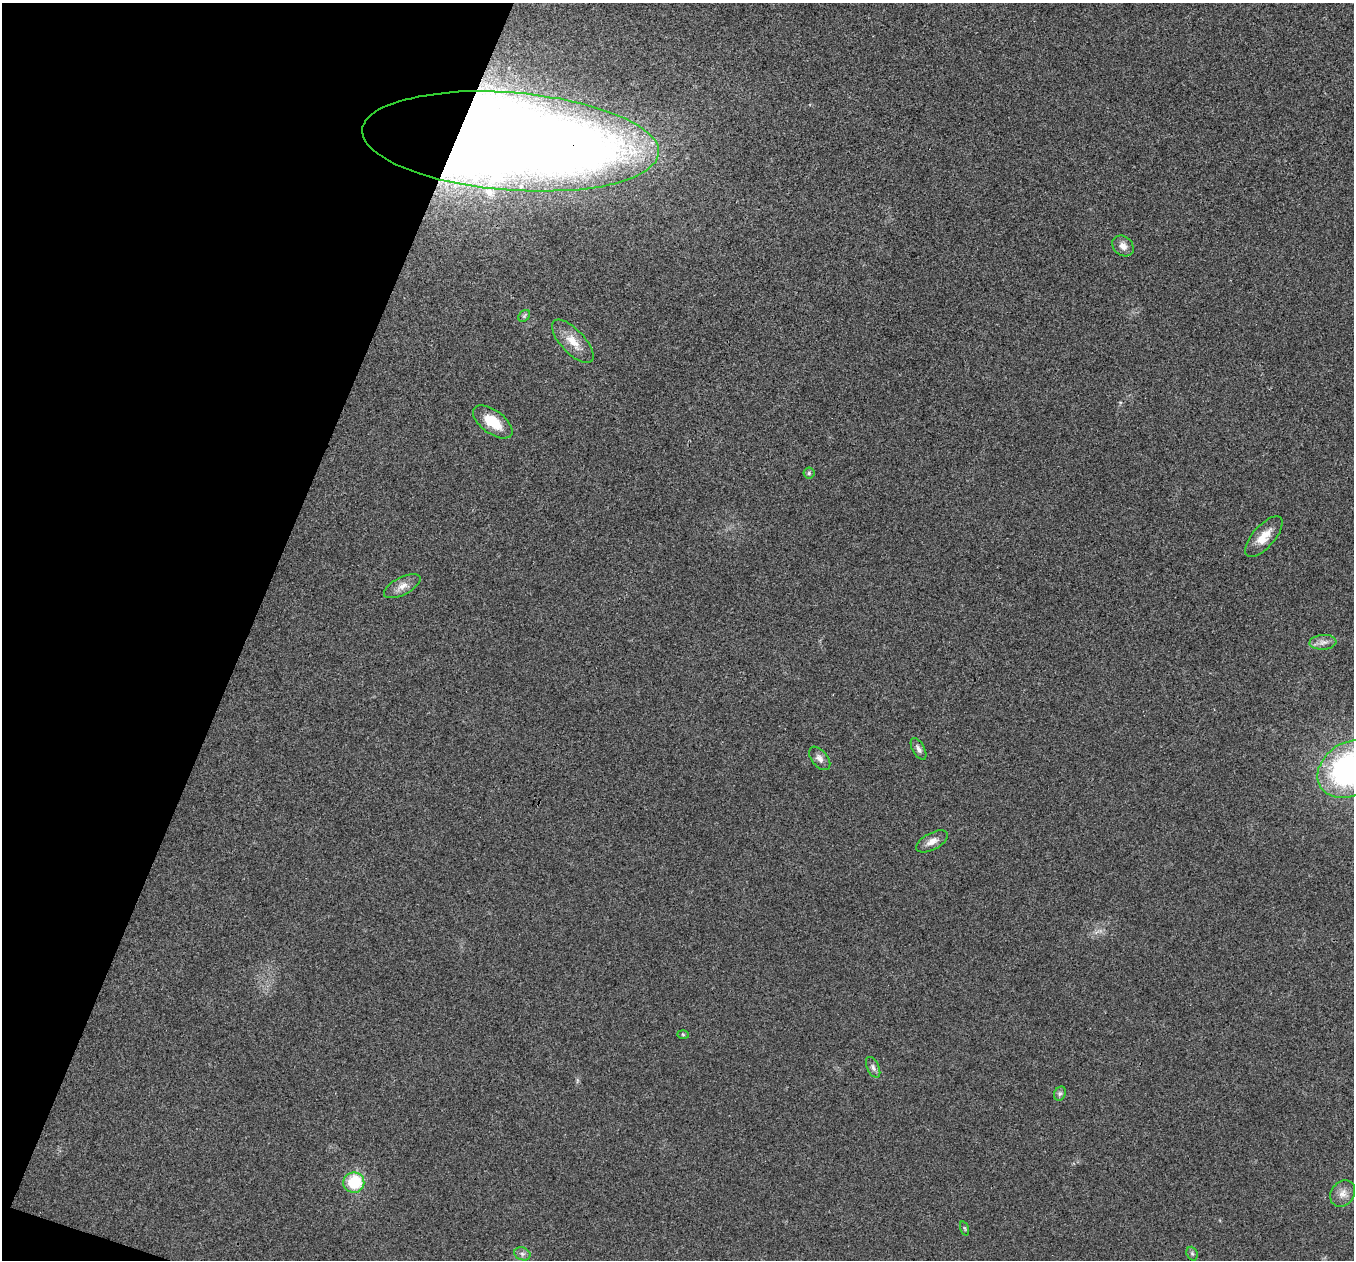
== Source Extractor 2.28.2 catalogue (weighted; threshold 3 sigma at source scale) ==
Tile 9 of 4 x 4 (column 1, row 3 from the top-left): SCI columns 3-1354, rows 1395-2652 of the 5418 x 5433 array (HDU 1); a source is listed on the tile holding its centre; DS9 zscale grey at full resolution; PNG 1356 x 1262 px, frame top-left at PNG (2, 3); each listed source drawn as its Kron ellipse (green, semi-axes under 4 px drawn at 4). Shown black and unused: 19% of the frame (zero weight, under 3 of 4 exposures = <1% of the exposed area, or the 3 px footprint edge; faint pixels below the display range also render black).
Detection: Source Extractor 2.28.2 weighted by HDU 2 'WHT'; one run over the whole footprint, this tile lists its part. Background 0.0213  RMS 0.0052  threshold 0.0233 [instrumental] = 3 sigma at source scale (4.5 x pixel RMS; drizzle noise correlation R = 1.50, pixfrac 1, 0.05/0.05 arcsec/px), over >= 5 px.
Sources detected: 21; all 21 listed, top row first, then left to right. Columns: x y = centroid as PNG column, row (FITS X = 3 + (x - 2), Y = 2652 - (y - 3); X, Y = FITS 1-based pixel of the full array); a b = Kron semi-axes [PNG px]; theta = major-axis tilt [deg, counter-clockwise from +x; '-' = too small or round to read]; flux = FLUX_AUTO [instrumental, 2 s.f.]
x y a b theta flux
510 141 149 49 -5 1500
1123 246 11 9 -42 3.4
524 316 7 5 46 1
573 341 27 12 -47 8.4
493 422 23 11 -36 13
809 473 6 5 - 0.93
1264 537 25 11 49 8.1
402 586 20 8 27 4.5
1323 642 13 7 4 3.2
918 749 12 6 -60 2.1
820 758 13 8 -50 2.8
1350 769 35 26 33 130
932 841 17 8 28 4
683 1034 6 4 -2 0.61
873 1067 11 6 -63 1.7
1060 1094 7 5 67 1.2
354 1183 10 10 - 23
1343 1193 14 11 54 4.3
964 1228 7 3 -71 0.66
522 1254 8 6 -21 1.6
1192 1254 7 5 -69 1.1
Overlapping masked pixels (flux is a lower limit): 1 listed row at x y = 510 141
Isophote crosses this tile's border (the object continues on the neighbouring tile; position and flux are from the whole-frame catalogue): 1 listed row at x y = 1350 769